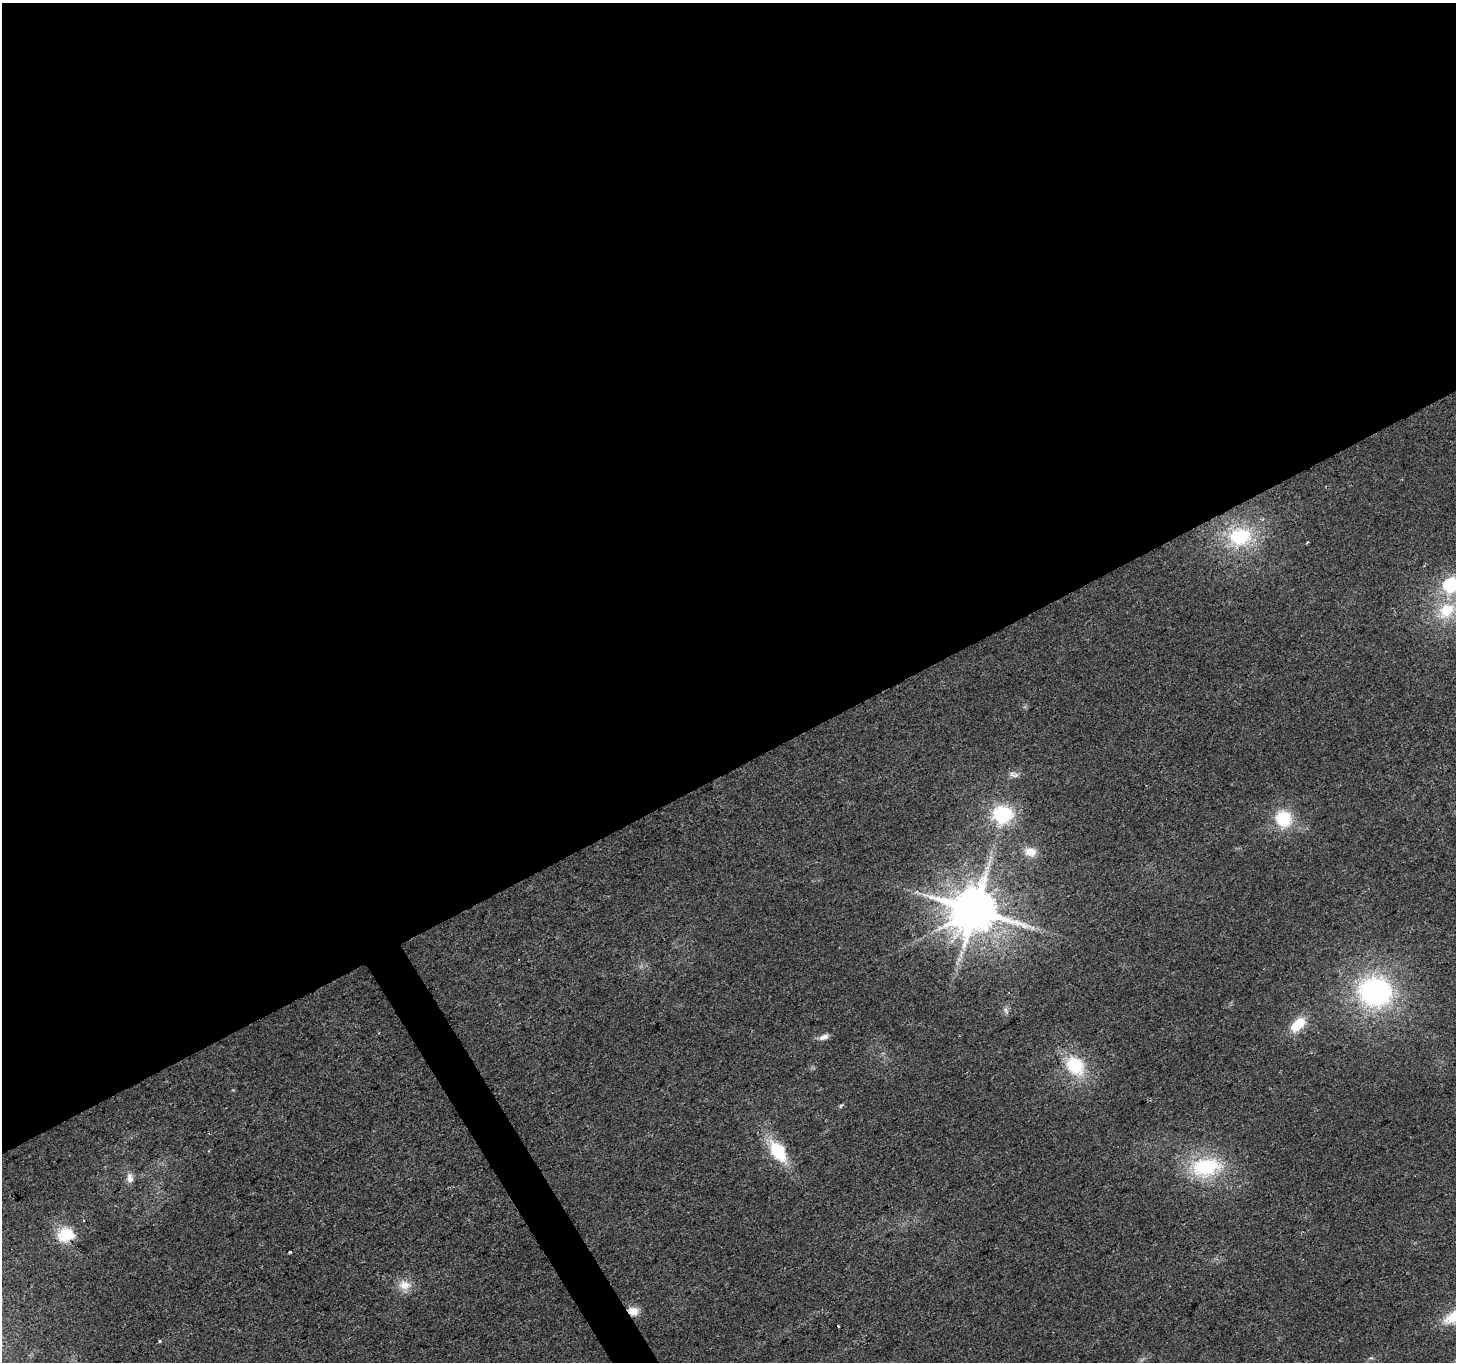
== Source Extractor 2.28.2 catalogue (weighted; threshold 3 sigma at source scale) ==
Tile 2 of 4 x 4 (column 2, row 1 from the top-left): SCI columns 1455-2908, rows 4186-5545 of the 5820 x 5713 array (HDU 1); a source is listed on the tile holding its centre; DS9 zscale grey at full resolution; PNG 1458 x 1364 px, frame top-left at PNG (2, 3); no overlay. Shown black and unused: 58% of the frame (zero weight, under 2 of 3 exposures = <1% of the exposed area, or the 3 px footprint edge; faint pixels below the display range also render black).
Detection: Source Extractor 2.28.2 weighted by HDU 2 'WHT'; one run over the whole footprint, this tile lists its part. Background 0.0337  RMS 0.0077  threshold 0.0345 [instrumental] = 3 sigma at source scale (4.5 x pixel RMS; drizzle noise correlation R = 1.50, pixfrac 1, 0.0396/0.0396 arcsec/px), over >= 5 px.
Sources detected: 24; all 24 listed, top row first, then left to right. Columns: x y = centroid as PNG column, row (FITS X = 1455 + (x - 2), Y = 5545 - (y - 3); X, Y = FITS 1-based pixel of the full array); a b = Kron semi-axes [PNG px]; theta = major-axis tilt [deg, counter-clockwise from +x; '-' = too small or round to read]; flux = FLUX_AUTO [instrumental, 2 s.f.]
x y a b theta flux
1240 537 28 22 13 50
1307 542 3 3 - 1.7
1451 585 7 6 - 130
1447 610 24 18 40 29
1012 775 12 6 -34 3.1
1002 814 21 18 -1 48
1283 819 15 14 - 35
1030 852 14 10 -5 8.5
975 910 14 12 3 3800
1375 992 33 30 -11 150
1006 1010 10 5 -51 2.3
1298 1024 16 10 44 21
824 1037 13 7 17 4.2
1075 1066 26 20 -43 38
841 1105 6 4 19 1
778 1151 25 14 -55 35
1206 1167 32 20 10 58
130 1178 14 9 -83 5.1
66 1235 17 14 11 24
290 1252 3 2 - 0.81
404 1285 18 14 -3 10
633 1311 12 10 -9 8.3
838 1326 3 3 - 2.4
159 1340 3 3 - 1.5
Overlapping masked pixels (flux is a lower limit): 1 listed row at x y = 633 1311
Isophote crosses this tile's border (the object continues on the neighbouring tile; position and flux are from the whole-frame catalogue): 1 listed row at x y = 1451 585